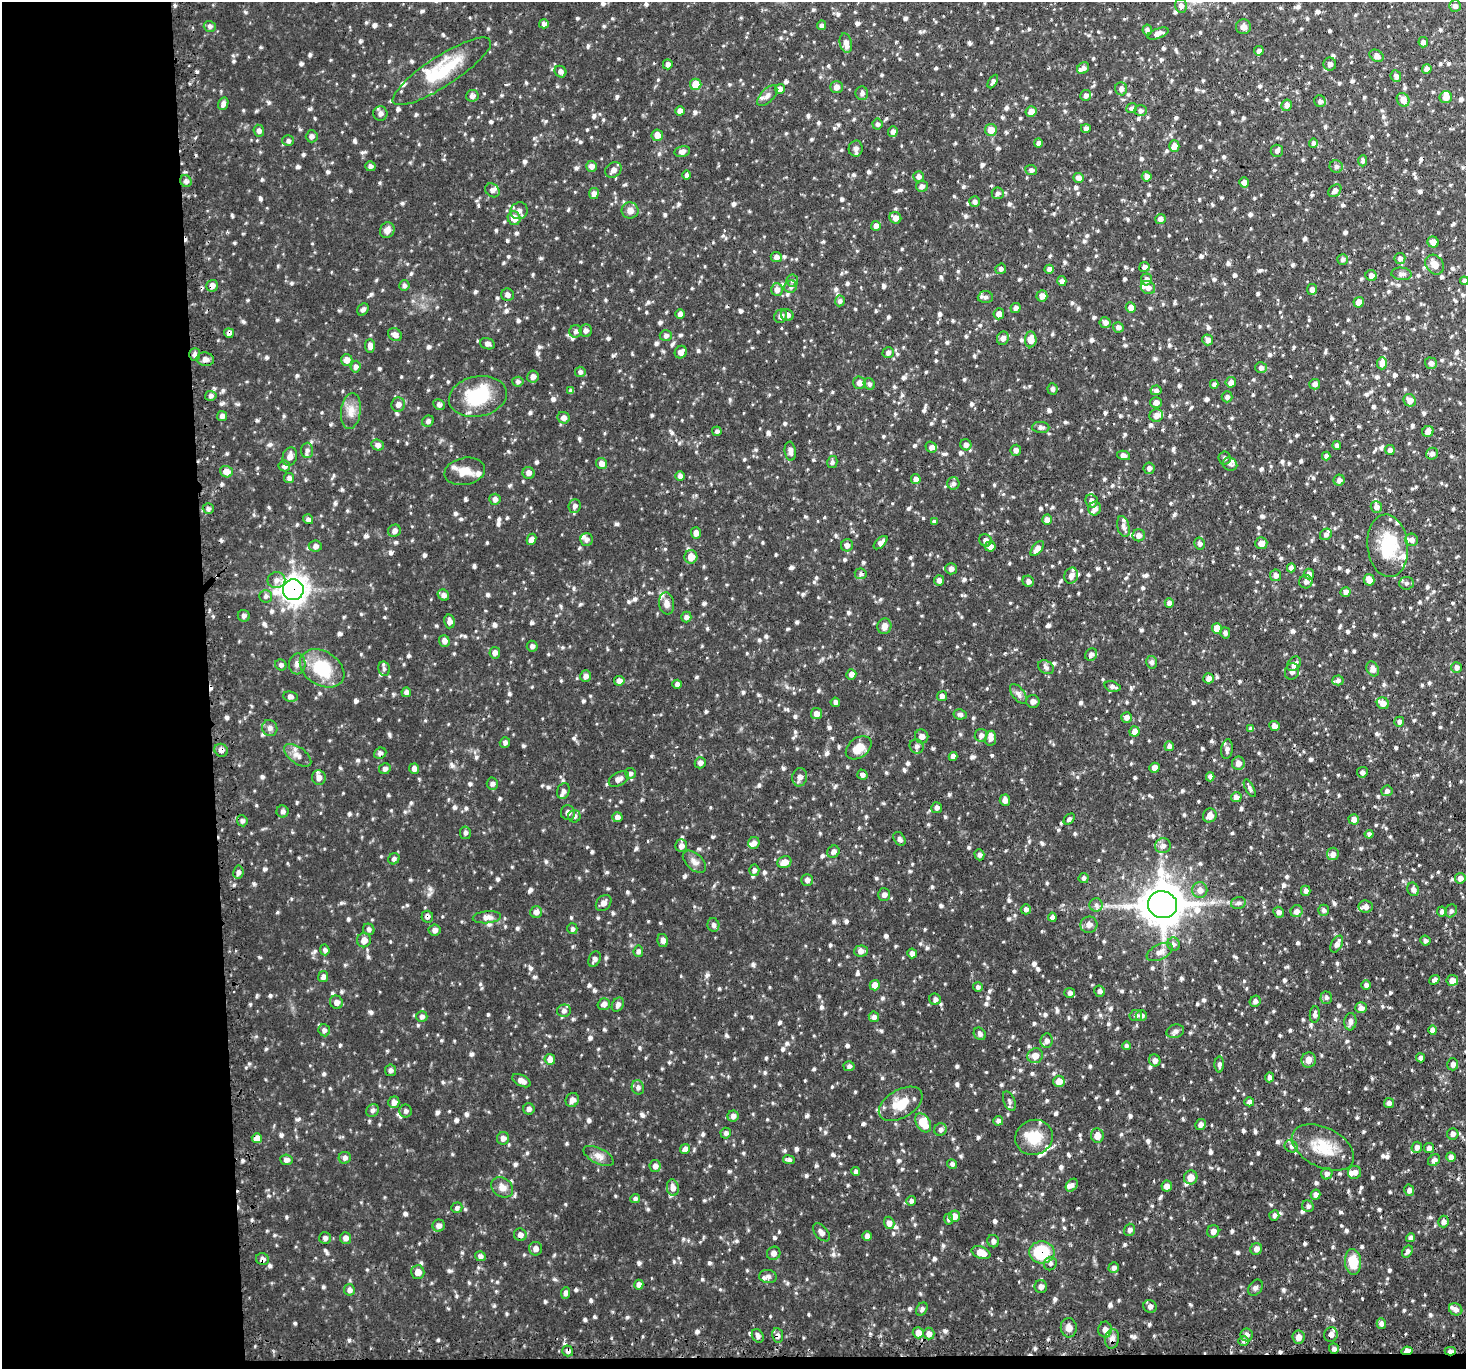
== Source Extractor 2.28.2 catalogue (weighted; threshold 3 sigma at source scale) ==
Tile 7 of 3 x 3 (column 1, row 3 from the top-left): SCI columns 28-1491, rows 154-1520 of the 4446 x 4428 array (HDU 1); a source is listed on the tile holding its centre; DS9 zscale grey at full resolution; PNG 1468 x 1371 px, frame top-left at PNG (2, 2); each listed source drawn as its Kron ellipse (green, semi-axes under 4 px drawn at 4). Shown black and unused: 15% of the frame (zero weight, under 2 of 3 exposures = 4% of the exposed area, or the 3 px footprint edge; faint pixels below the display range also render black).
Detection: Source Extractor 2.28.2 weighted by HDU 2 'WHT'; one run over the whole footprint, this tile lists its part. Background 0.0771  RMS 0.0072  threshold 0.0324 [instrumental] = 3 sigma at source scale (4.5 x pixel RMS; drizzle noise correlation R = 1.50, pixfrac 1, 0.05/0.05 arcsec/px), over >= 5 px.
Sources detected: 1374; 1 inside a brighter object's white glare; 4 cosmic-ray / hot-pixel residue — neither listed nor drawn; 39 inside a brighter listed object's ellipse — not listed separately; of the other 1330, all 500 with FLUX_AUTO >= 1.8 (the completeness limit of this list) listed and drawn (830 fainter detections not listed), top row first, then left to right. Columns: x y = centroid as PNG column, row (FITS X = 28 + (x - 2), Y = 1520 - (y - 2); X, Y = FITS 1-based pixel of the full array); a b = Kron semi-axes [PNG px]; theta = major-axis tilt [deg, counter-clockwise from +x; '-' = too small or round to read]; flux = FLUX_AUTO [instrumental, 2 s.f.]
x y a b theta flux
1181 6 7 6 - 3.2
1455 6 6 5 - 2
544 24 5 4 - 2
822 25 5 4 - 1.9
210 26 6 5 - 2
1243 27 7 7 - 3
1147 30 5 4 - 2
1158 34 11 5 20 3.5
1423 42 5 5 - 2.1
846 43 10 6 -77 4.9
1259 51 4 4 - 2.3
1377 56 7 5 -32 3.6
668 64 5 5 - 2.1
1330 64 6 6 - 2.7
1083 68 6 5 - 2.6
1427 69 5 5 - 2.9
442 71 57 15 33 34
560 72 6 5 - 2.4
1396 76 6 5 - 2.4
993 81 7 3 59 1.8
696 84 5 5 - 11
836 87 6 6 - 3.4
780 89 5 5 - 3
1121 89 6 6 - 2.6
862 93 7 6 - 2.3
1085 95 5 5 - 2.3
472 96 6 6 - 3
767 96 13 6 47 3.3
1446 97 6 6 - 4.8
1403 100 7 6 - 5.4
1320 101 6 5 - 2.1
223 104 6 5 - 3.3
1287 105 6 5 - 3.8
1132 108 5 4 - 2.1
680 111 5 4 - 3
1031 111 5 5 - 5.5
1141 111 6 5 - 2.1
380 113 7 7 - 2.7
877 124 5 5 - 2
1086 128 5 4 - 2
991 130 6 6 - 7.4
259 131 6 5 - 2.6
893 132 5 4 - 3.1
657 135 6 5 - 5
312 136 6 6 - 2.2
288 141 6 5 - 1.9
1038 143 4 4 - 1.9
1313 143 4 4 - 1.9
1174 146 5 5 - 5.8
856 149 8 7 - 2.7
682 151 8 5 11 2.5
1277 151 6 6 - 1.9
1363 161 5 4 - 1.9
370 166 5 5 - 2.3
591 166 5 5 - 3.7
1336 166 6 6 - 2.2
613 170 9 7 39 3.5
1031 170 6 5 - 2.1
686 175 5 4 - 2.1
918 176 5 5 - 2.7
1147 176 5 5 - 2.7
1079 178 5 5 - 3.2
186 181 6 5 - 2.6
1244 182 5 4 - 3.3
922 186 6 5 - 1.9
492 190 8 6 -41 2
1335 191 7 5 43 2.8
594 193 5 5 - 3.9
998 193 6 6 - 2.5
975 202 5 5 - 1.9
630 210 8 8 - 4.3
519 211 9 8 - 3.1
514 218 7 6 - 9.8
895 218 6 5 - 3.6
1160 219 5 5 - 2.7
876 226 5 5 - 2.8
387 230 8 7 - 4.1
1433 242 6 5 - 4.1
776 257 5 5 - 2.6
1343 259 5 5 - 1.9
1400 259 5 5 - 2.6
1435 265 10 8 -53 5.4
1144 267 5 5 - 3.2
1001 269 5 5 - 2
1049 269 4 4 - 2.8
1401 274 10 6 -4 2.5
1371 276 6 5 - 3.6
792 280 6 5 - 1.8
1146 280 6 5 - 3.4
1062 281 5 4 - 2.6
1464 281 4 4 - 2
404 285 5 5 - 2
212 286 6 6 - 3.7
791 287 6 6 - 2.2
1148 288 7 6 - 3.4
777 289 6 6 - 3.9
1312 289 5 5 - 2.7
507 295 6 6 - 3
1042 296 5 5 - 3.8
985 297 7 6 - 2
840 301 5 5 - 1.9
1359 302 5 5 - 5.1
1131 307 5 5 - 4.3
1015 308 5 4 - 2.2
363 310 7 5 55 2.2
680 314 5 5 - 2.5
999 314 5 5 - 4.1
787 315 6 6 - 3
781 316 7 6 - 2.8
1105 323 5 5 - 2.8
1118 327 5 5 - 2.1
576 331 6 6 - 2.4
586 331 6 6 - 2.3
229 333 5 5 - 2.2
395 335 7 6 - 3.3
666 336 6 5 - 2.4
1003 338 7 6 - 3.2
1031 339 8 6 86 7.6
1208 340 5 5 - 2.9
487 344 7 5 -16 2.3
370 346 7 5 -88 2.9
681 352 6 5 - 3.2
888 353 5 5 - 2
195 355 6 5 - 2.7
205 359 9 6 -8 3.6
347 360 6 6 - 4.6
1382 363 6 5 - 4.3
1431 363 6 5 - 2.9
356 367 6 5 - 2.7
1261 368 6 5 - 2.8
580 372 5 5 - 1.9
533 377 6 5 - 3.4
518 382 5 5 - 2
1231 382 5 5 - 3.5
859 383 6 6 - 3.6
869 384 6 5 - 2
1214 384 4 4 - 2.1
1315 384 5 5 - 2.9
1052 389 6 5 - 1.8
1156 390 5 5 - 2.1
571 391 4 4 - 2.1
211 396 6 5 - 2.3
478 396 29 20 12 36
1227 397 5 5 - 2.4
1410 400 6 6 - 4.7
1156 402 5 5 - 3.2
398 405 7 7 - 3.2
439 405 6 5 - 2.1
351 411 18 9 83 7.4
1156 415 7 6 - 4.2
222 416 5 5 - 2.3
564 418 6 5 - 3
428 421 6 5 - 2.1
1041 427 9 5 -4 2.3
717 431 4 4 - 1.9
1428 431 6 5 - 4.7
378 445 6 5 - 3
966 445 6 5 - 2.7
1337 445 4 4 - 2
931 447 6 5 - 2.4
307 450 7 6 - 2.3
1016 450 5 5 - 2.9
1390 450 5 4 - 2.4
790 451 9 5 -84 3.5
1432 454 6 5 - 2.4
1123 455 6 4 -14 2.3
290 456 9 7 71 3.7
1326 456 4 4 - 2.5
1225 458 6 6 - 1.9
832 462 6 5 - 1.9
602 463 6 5 - 4.2
1230 464 7 6 - 2
284 466 6 5 - 2.9
1149 468 6 5 - 2.3
465 471 20 13 11 11
226 472 6 5 - 7.5
529 473 6 6 - 2.9
680 476 4 4 - 2.3
289 478 5 5 - 2.4
916 479 5 5 - 3.6
1339 480 5 5 - 2.7
953 483 6 6 - 2.1
495 499 5 5 - 2.7
1091 501 7 6 - 3.4
575 506 7 6 - 2
1376 507 6 5 - 3.2
1095 508 7 6 - 3.1
208 509 5 5 - 1.9
308 519 5 4 - 2.4
1047 520 5 4 - 4.2
934 522 4 4 - 1.8
1123 527 11 6 -76 3.1
394 531 6 6 - 2.5
696 533 6 5 - 3.3
1326 534 6 5 - 2.2
1139 535 6 6 - 2.9
531 539 6 4 63 3.3
587 540 6 6 - 2.2
985 540 6 6 - 2.9
1412 540 6 6 - 2.4
881 543 8 4 42 3.4
1261 543 6 6 - 5.2
1200 544 6 5 - 2.1
847 545 6 6 - 2.9
315 546 6 5 - 2.9
990 546 5 5 - 3.9
1388 546 31 20 -84 33
1037 549 9 5 51 4.3
691 557 7 6 - 7.2
1291 568 4 4 - 3.3
951 569 6 5 - 2.7
861 574 6 5 - 1.9
1309 574 5 5 - 3.5
1275 575 6 5 - 3.7
1071 576 8 6 67 4.2
276 580 9 8 - 3.5
939 580 5 5 - 2.7
1369 580 6 5 - 5.9
1028 581 6 5 - 2.7
1306 582 6 6 - 2.3
1406 583 7 6 - 2.3
293 590 10 10 - 530
1346 592 5 5 - 3.1
443 595 6 5 - 2.7
266 596 6 6 - 1.9
666 603 11 7 -81 4.2
1169 603 4 4 - 3.3
244 616 6 5 - 2
686 617 5 5 - 2
449 621 7 5 -76 3.4
884 626 8 7 - 3.7
1217 628 5 5 - 8.3
1225 633 5 5 - 2.2
444 641 6 5 - 3.5
532 646 5 5 - 1.8
495 653 6 5 - 2.9
1091 655 6 5 - 2.4
1152 662 6 5 - 2.3
297 664 10 8 86 3.3
1294 664 8 6 50 3.2
281 665 6 5 - 1.9
1046 667 8 6 -32 2.2
1456 667 5 5 - 2.8
322 668 24 17 -31 31
384 669 7 5 -78 2
1373 669 8 6 -60 3.9
1292 671 8 7 - 2.8
851 674 5 5 - 3.3
586 676 6 5 - 2.8
1208 678 5 5 - 2.8
1338 680 5 5 - 1.9
619 681 5 5 - 3.3
677 684 4 4 - 2.2
1112 687 8 5 -15 2.3
406 692 5 5 - 2.2
1019 694 12 6 -53 2.8
942 696 5 5 - 3.3
290 697 7 5 -8 2.6
1033 701 7 6 - 3.2
835 702 4 4 - 2.4
1383 703 6 5 - 4
816 714 5 5 - 4
960 714 6 5 - 2
1126 717 5 5 - 3
1399 722 5 5 - 2.3
1274 726 5 5 - 2.9
270 728 8 7 - 2.7
1251 729 4 4 - 1.8
1134 731 5 5 - 4.7
981 735 6 6 - 2.4
922 736 7 6 - 3.6
991 738 7 5 83 3.1
505 743 5 5 - 2
917 746 7 6 - 2.4
1169 746 5 5 - 2.5
859 748 14 9 38 10
1227 749 10 5 81 2.4
221 750 7 6 - 3
380 753 6 5 - 1.9
298 755 16 8 -35 4.9
953 756 4 4 - 2.7
700 763 5 5 - 2.3
1238 763 6 6 - 3.9
1155 768 5 5 - 3.2
385 769 6 5 - 2.3
414 769 5 5 - 3
1362 772 5 5 - 2.2
630 773 5 5 - 1.8
862 775 5 4 - 1.9
800 777 9 7 80 3.6
1210 777 4 4 - 2.7
319 778 7 6 - 4.2
619 779 11 6 30 3.6
492 784 6 5 - 2.1
1250 788 10 4 -62 2
563 791 8 6 73 3
1387 791 5 5 - 2.2
1236 797 5 5 - 4.2
1005 800 6 5 - 3.4
937 808 5 5 - 2.2
283 811 6 6 - 1.8
568 813 7 7 - 2.7
1210 815 7 6 - 4.5
574 816 6 6 - 2.3
617 817 5 5 - 2.9
1069 819 6 4 44 2
1354 819 5 5 - 3.8
242 821 5 5 - 2
465 833 6 5 - 2.1
1369 834 4 4 - 2
899 839 7 5 -56 2.1
754 843 6 5 - 2.5
681 846 6 6 - 3.8
1163 846 8 7 - 3.1
833 852 6 6 - 2.6
1333 854 6 6 - 3.7
979 855 6 5 - 2
394 859 6 5 - 1.8
694 862 14 8 -43 4
784 862 7 6 - 5.5
754 870 5 5 - 2.1
238 872 6 5 - 2.4
1084 878 5 5 - 1.8
1460 878 5 5 - 3.5
807 880 6 6 - 2.3
1413 889 7 5 -68 3
1200 890 8 7 - 4.6
1306 891 5 4 - 2.4
884 895 6 6 - 2.6
604 903 9 6 48 3.1
1238 903 7 6 - 2.1
1096 905 6 6 - 2.2
1163 905 15 13 -18 2000
1366 907 7 6 - 2.8
1026 909 5 5 - 2.2
1323 910 5 5 - 1.8
1297 911 6 6 - 3.3
1451 911 7 5 53 2
536 912 6 5 - 3.7
1279 912 6 5 - 2.4
1442 912 5 4 - 2.2
427 917 6 6 - 2.1
487 917 14 6 5 3.8
1052 917 4 4 - 2.3
713 925 7 6 - 2.3
1089 925 8 8 - 3.6
369 929 6 5 - 1.9
572 929 5 5 - 1.9
435 930 6 5 - 2.8
364 940 7 7 - 5.1
663 940 7 5 -77 3.2
1425 941 5 5 - 1.9
1173 944 7 6 - 2.1
1337 944 9 5 62 4
325 950 5 5 - 1.8
638 951 6 5 - 2.4
861 951 7 5 4 3.8
1160 952 14 7 26 4.5
912 953 5 5 - 3
594 959 8 5 65 2.3
323 977 6 5 - 2.9
1434 980 5 4 - 2.7
1452 980 5 5 - 4.9
875 985 5 5 - 6.1
1366 985 5 4 - 2.1
978 987 5 5 - 1.8
1100 991 6 5 - 1.9
1070 993 5 5 - 2.2
1326 998 6 6 - 1.9
935 999 6 5 - 2.1
1255 1001 6 5 - 2.2
336 1002 7 6 - 3.6
604 1004 6 5 - 2.9
618 1005 7 5 58 2.5
1361 1008 6 5 - 3.2
564 1011 7 6 - 2.3
1315 1014 8 5 86 2.4
1141 1015 5 5 - 2.8
1136 1016 6 5 - 2.2
422 1017 5 5 - 2.1
874 1017 5 5 - 2.6
1350 1022 9 6 84 2.7
324 1030 6 5 - 2
1433 1030 5 4 - 4.6
1175 1031 9 6 18 2.1
980 1034 6 5 - 2.1
1047 1041 7 6 - 3.3
1126 1046 4 4 - 1.9
1035 1056 8 7 - 5.9
1420 1058 4 4 - 2.1
550 1059 5 5 - 5.2
1155 1060 6 5 - 2.8
1309 1060 7 7 - 6
1219 1064 8 5 90 2.1
1453 1064 6 5 - 2.8
849 1066 5 5 - 1.9
390 1070 6 5 - 2.1
1270 1077 5 4 - 2
521 1081 10 5 -27 3.7
1059 1081 5 5 - 6.6
638 1087 7 6 - 2.7
572 1100 7 6 - 3.6
1009 1101 10 5 -67 2.3
394 1102 6 5 - 3.8
1249 1102 5 4 - 2.4
1389 1103 5 5 - 2.1
901 1104 24 14 31 15
529 1109 5 5 - 2.2
372 1110 7 5 45 1.8
406 1111 6 6 - 1.8
733 1116 5 5 - 2.8
998 1121 5 4 - 2.6
923 1123 10 7 -57 17
1200 1124 5 5 - 2.8
940 1129 6 6 - 2.1
726 1133 5 5 - 1.8
1453 1134 6 5 - 2.8
1097 1135 7 6 - 6.2
1034 1137 19 17 21 17
257 1138 5 5 - 6.9
503 1138 6 6 - 3.2
1291 1146 7 5 -26 2
1323 1147 33 20 -27 22
1417 1147 6 5 - 3.2
1429 1148 5 5 - 2.4
685 1149 5 4 - 2.4
599 1156 16 7 -26 4.6
1451 1157 5 4 - 2.8
345 1158 6 6 - 2.2
286 1160 6 5 - 2.9
789 1160 6 4 -8 2
1434 1160 7 5 38 2.8
952 1164 5 4 - 1.9
655 1166 6 5 - 2.9
856 1171 4 4 - 2.3
1354 1172 7 6 - 2.9
1327 1174 6 5 - 2.7
1191 1177 7 6 - 9
1072 1185 7 5 49 2.3
1167 1186 5 5 - 3.8
502 1187 12 9 -37 4.8
673 1188 8 6 -80 4.3
1409 1190 6 5 - 2.5
1316 1195 5 5 - 2.6
635 1198 5 4 - 1.8
911 1201 5 4 - 2
1308 1206 6 5 - 1.9
457 1208 5 5 - 1.9
1274 1215 5 5 - 2.1
954 1216 6 5 - 4.9
948 1219 5 4 - 1.8
1443 1222 6 5 - 2.8
889 1223 6 5 - 3.4
439 1226 6 6 - 3.4
1129 1230 6 5 - 2
1213 1231 6 6 - 3.1
821 1232 10 6 -49 2.9
520 1235 6 6 - 2.8
867 1236 5 4 - 2.7
325 1238 6 6 - 2.2
346 1238 6 5 - 3
1410 1238 4 4 - 2.4
993 1241 6 6 - 2.5
536 1249 7 6 - 3.1
1256 1249 6 5 - 2.8
1407 1251 6 4 57 2.4
1042 1252 12 11 - 30
774 1253 7 6 - 2.6
981 1253 10 6 -22 9.1
480 1256 5 5 - 2.1
262 1259 6 6 - 3
1353 1262 13 8 -86 15
1050 1264 7 6 - 2
1114 1268 5 5 - 2.6
418 1272 7 6 - 5.7
768 1276 9 6 -8 2.1
639 1285 5 4 - 3.1
1041 1287 6 6 - 2.7
1255 1288 9 6 56 2.1
349 1290 6 5 - 2.6
565 1293 6 4 84 2.7
1150 1306 7 6 - 2.5
922 1309 7 5 57 1.8
1456 1309 7 6 - 2.8
1381 1324 5 4 - 2.6
1069 1328 10 8 -84 4.2
1105 1330 8 7 - 3.7
918 1333 5 5 - 5.1
929 1334 6 5 - 3.9
1331 1334 7 6 - 3.7
778 1335 7 5 -82 2.4
1247 1335 6 6 - 2.8
758 1336 7 5 -60 2.2
1298 1337 6 6 - 4.4
1112 1339 10 7 82 4.2
1244 1341 5 5 - 1.8
1334 1349 5 5 - 2
568 1351 5 5 - 2.2
1407 1351 6 4 8 4.3
1450 1351 6 4 -1 2.8
Overlapping masked pixels (flux is a lower limit): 14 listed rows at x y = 212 286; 229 333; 293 590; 221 750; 427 917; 257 1138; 1042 1252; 262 1259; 1331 1334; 778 1335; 1112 1339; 568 1351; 1407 1351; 1450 1351
Isophote crosses this tile's border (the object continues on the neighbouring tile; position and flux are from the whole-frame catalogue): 1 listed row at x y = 1464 281
Unlisted compact peaks at least as high as the median listed source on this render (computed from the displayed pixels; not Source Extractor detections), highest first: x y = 349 1340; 407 905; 1251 1163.